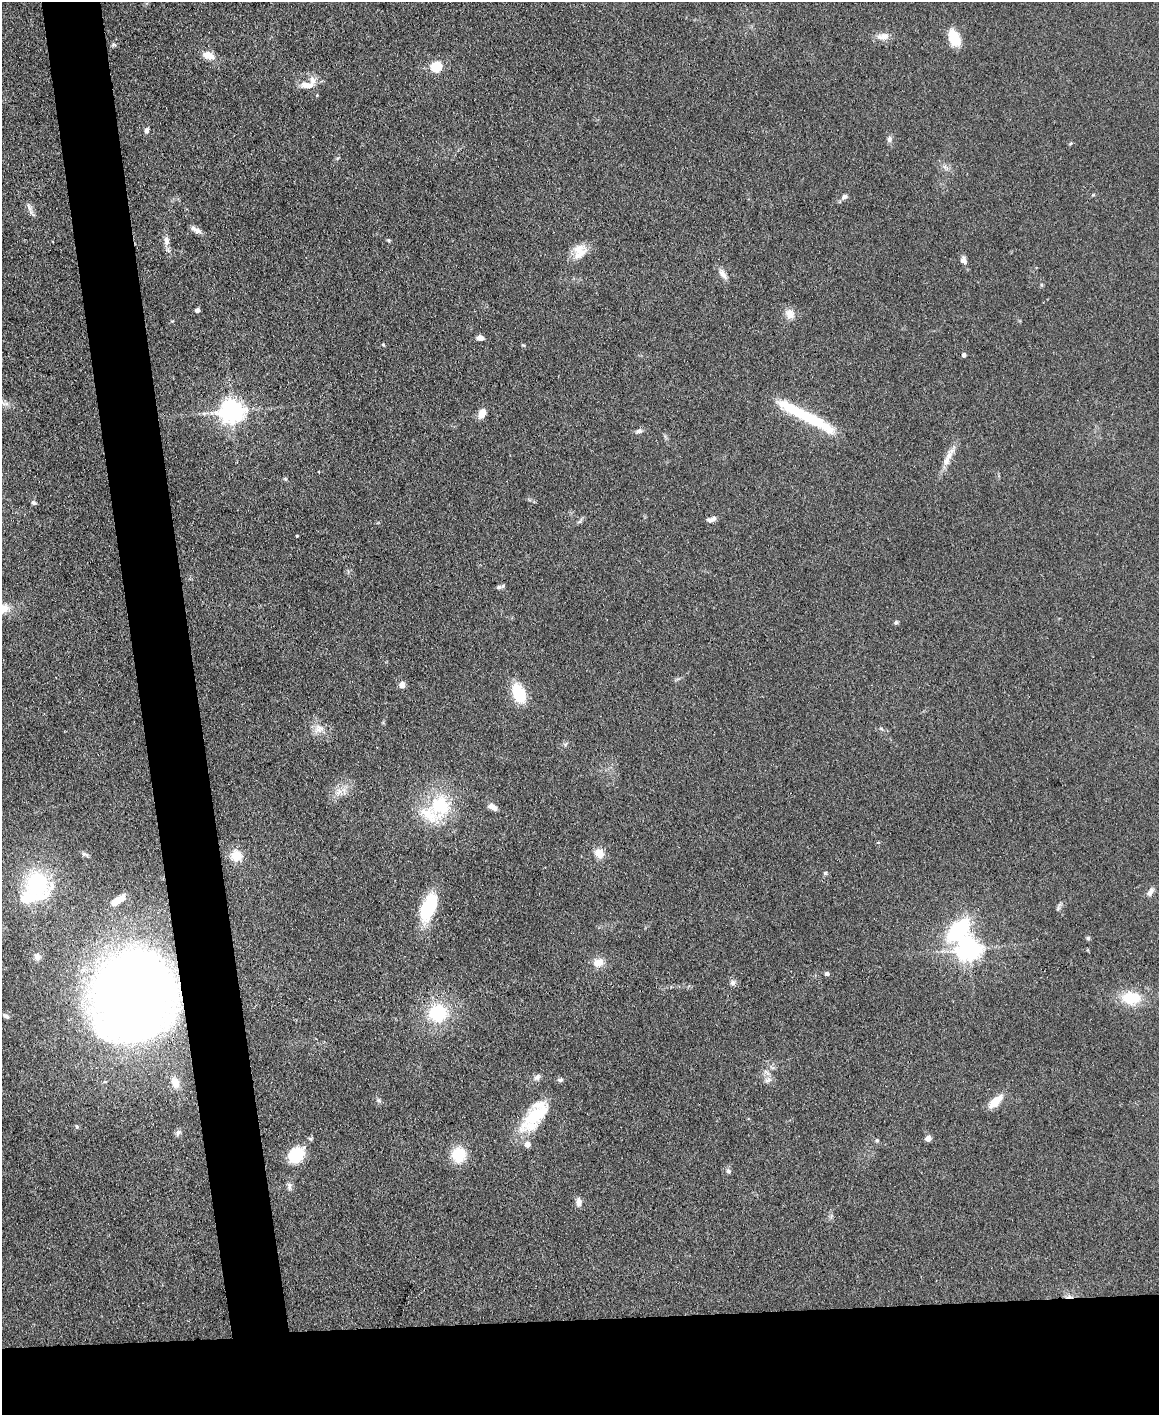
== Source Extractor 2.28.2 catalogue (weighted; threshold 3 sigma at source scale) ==
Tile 11 of 4 x 3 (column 3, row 3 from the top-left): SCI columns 2317-3473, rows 244-1656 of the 4631 x 4616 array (HDU 1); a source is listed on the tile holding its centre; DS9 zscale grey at full resolution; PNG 1161 x 1417 px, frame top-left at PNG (2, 2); no overlay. Shown black and unused: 11% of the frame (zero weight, under 3 of 4 exposures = <1% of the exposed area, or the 3 px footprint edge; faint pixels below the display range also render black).
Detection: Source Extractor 2.28.2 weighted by HDU 2 'WHT'; one run over the whole footprint, this tile lists its part. Background 0.133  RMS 0.0076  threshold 0.0342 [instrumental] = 3 sigma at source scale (4.5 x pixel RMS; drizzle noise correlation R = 1.50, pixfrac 1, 0.05/0.05 arcsec/px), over >= 5 px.
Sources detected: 85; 6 inside a brighter listed object's ellipse — not listed separately; the other 79 listed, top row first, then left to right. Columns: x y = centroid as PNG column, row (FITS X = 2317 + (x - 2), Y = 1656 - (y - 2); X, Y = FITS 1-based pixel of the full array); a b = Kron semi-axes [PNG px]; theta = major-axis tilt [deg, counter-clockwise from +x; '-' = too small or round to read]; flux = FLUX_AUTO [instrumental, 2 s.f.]
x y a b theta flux
883 36 19 8 0 5.7
954 38 18 10 -62 19
114 45 8 4 6 1.2
208 55 15 9 -20 7.7
436 67 5 5 - 53
305 85 11 9 -6 5.6
147 130 7 5 84 2.5
889 139 8 7 - 2.5
945 167 11 4 -33 2.3
845 197 9 6 15 2.4
30 209 22 5 -66 3.4
196 230 16 6 -29 3.9
388 240 6 4 -72 1
166 241 13 8 -86 4.3
580 251 21 16 59 12
963 260 9 7 -71 3.2
723 274 15 7 -55 4.5
1042 285 6 4 -88 0.95
197 310 4 4 - 4
790 314 12 11 - 7.2
480 338 7 5 -7 4.7
964 355 5 4 - 1.6
4 403 15 6 -17 3.7
232 412 8 7 - 680
482 413 10 6 68 9
806 416 75 10 -28 52
639 431 9 6 9 2.4
947 459 31 8 66 9.3
285 479 6 5 - 0.98
34 503 6 5 - 1.5
712 519 11 6 17 3.1
580 521 11 4 47 1.6
297 536 3 3 - 0.72
499 587 8 5 10 2
896 622 5 5 - 1.6
402 685 7 6 - 4.7
519 693 19 12 -67 29
319 729 13 12 - 7.2
339 792 11 7 53 5.3
440 806 28 26 89 47
493 807 11 6 -36 5.4
878 842 5 3 - 0.82
599 853 9 8 - 10
85 854 10 5 -18 1.8
236 856 13 12 - 13
36 884 31 28 -9 72
1150 892 12 6 58 3.6
117 901 20 7 35 9.3
428 907 26 12 68 55
1058 909 8 4 76 1.6
959 930 32 21 56 65
1088 938 5 4 - 1.3
969 949 8 7 - 530
37 957 9 8 - 3.5
599 962 14 10 9 7.9
827 974 5 4 - 2.6
733 983 7 6 - 2.4
132 995 56 49 81 1300
1131 998 26 16 -2 24
438 1013 19 18 - 43
6 1016 9 5 -31 1.8
767 1072 12 5 -45 2.8
537 1077 10 7 42 2.9
768 1080 10 7 29 3.2
175 1082 16 10 -69 8.2
379 1100 7 6 - 1.7
995 1102 16 7 43 15
535 1116 48 18 52 41
77 1127 5 5 - 1.1
178 1133 9 7 55 2.4
928 1138 5 4 - 8.6
310 1139 6 5 - 1.3
877 1140 5 4 - 1
296 1155 20 15 46 24
459 1155 13 13 - 25
728 1171 8 6 -52 1.9
289 1186 11 6 -90 3
579 1202 10 7 -89 4.4
1069 1296 9 5 1 2.8
Overlapping masked pixels (flux is a lower limit): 2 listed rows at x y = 132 995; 1069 1296
Unlisted compact peaks at least as high as the median listed source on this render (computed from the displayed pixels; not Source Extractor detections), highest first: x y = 523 345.